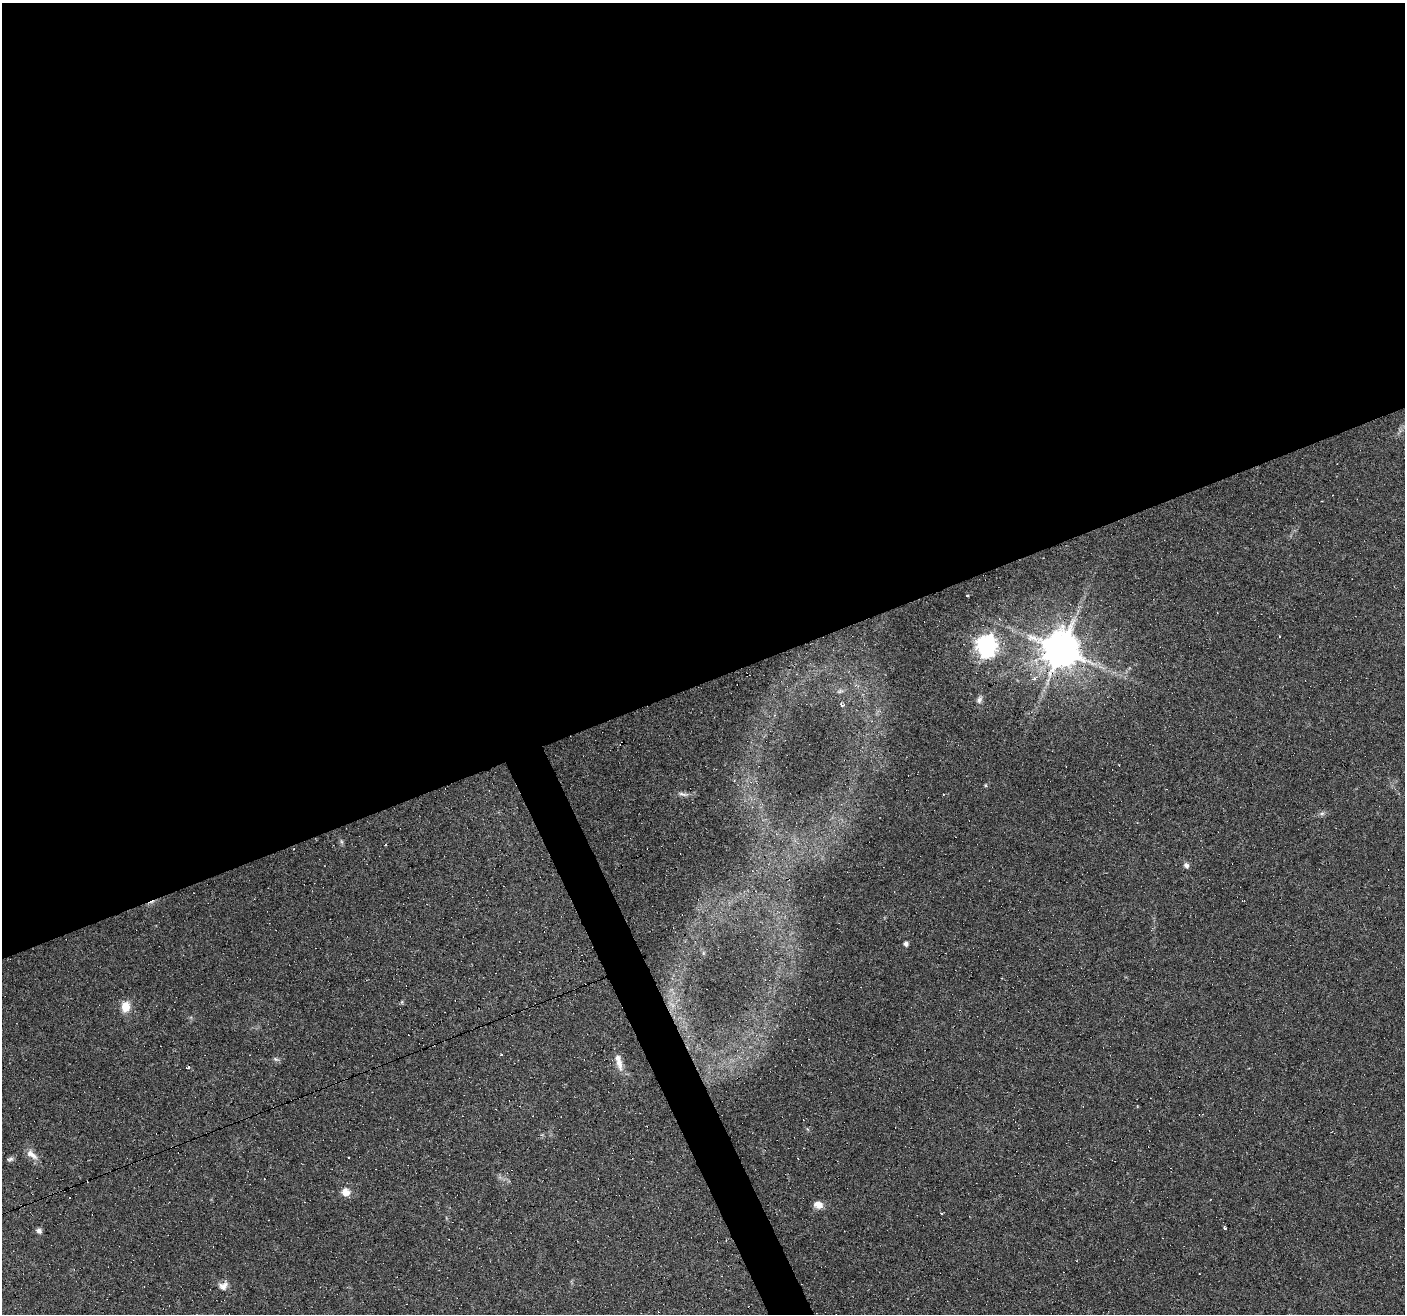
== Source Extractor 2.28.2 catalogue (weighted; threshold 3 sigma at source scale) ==
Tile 2 of 4 x 4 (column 2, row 1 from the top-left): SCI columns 1404-2806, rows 4017-5328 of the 5611 x 5467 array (HDU 1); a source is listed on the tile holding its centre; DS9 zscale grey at full resolution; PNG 1407 x 1316 px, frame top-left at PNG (2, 3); no overlay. Shown black and unused: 53% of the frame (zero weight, under 4 of 8 exposures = <1% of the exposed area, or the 3 px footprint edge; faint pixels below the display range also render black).
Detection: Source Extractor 2.28.2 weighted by HDU 2 'WHT'; one run over the whole footprint, this tile lists its part. Background 0.0498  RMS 0.0024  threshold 0.00977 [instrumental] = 3 sigma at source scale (4.09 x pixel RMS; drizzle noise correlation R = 1.36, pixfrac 0.8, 0.0396/0.0396 arcsec/px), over >= 5 px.
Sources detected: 37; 1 too faint to see at this stretch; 10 cosmic-ray / hot-pixel residue — not listed; the other 26 listed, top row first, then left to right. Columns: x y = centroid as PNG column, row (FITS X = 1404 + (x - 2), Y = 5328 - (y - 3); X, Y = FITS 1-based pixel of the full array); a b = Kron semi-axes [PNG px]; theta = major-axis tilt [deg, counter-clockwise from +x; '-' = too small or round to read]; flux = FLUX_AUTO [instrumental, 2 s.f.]
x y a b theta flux
1031 637 16 10 -23 2.5
987 646 8 7 - 140
1061 650 10 10 - 730
840 691 9 5 13 0.61
979 700 11 7 65 0.87
841 705 6 4 -37 0.51
986 785 5 3 - 0.21
683 794 15 4 -15 0.82
1322 813 6 6 - 0.55
341 842 8 3 -71 0.4
1186 865 8 6 -48 0.72
906 944 5 4 - 0.83
126 1007 9 7 88 4
501 1054 3 3 - 0.26
276 1059 8 5 -27 0.5
619 1061 23 8 -73 2.3
188 1066 3 3 - 1.6
32 1154 19 9 -39 1.9
10 1159 9 5 23 0.55
346 1192 9 8 - 2.1
70 1198 3 2 - 0.25
818 1205 11 8 -13 1.8
942 1214 3 3 - 0.89
1224 1227 5 3 - 0.55
39 1231 7 6 - 0.72
223 1286 13 11 41 1.5
Overlapping masked pixels (flux is a lower limit): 1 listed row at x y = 1061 650